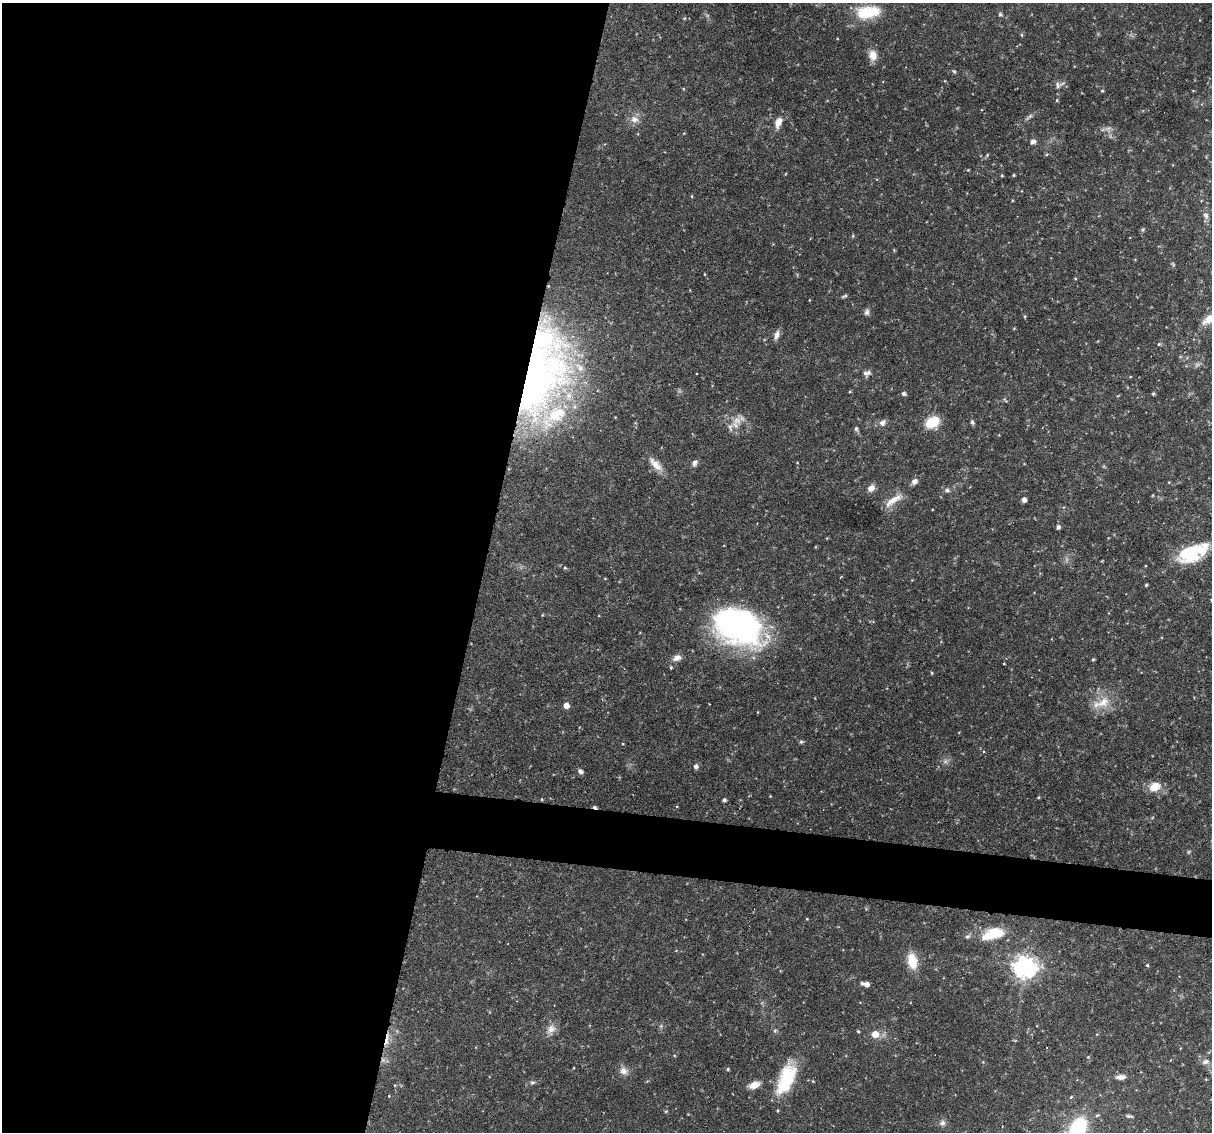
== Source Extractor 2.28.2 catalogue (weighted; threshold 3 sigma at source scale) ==
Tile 5 of 4 x 4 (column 1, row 2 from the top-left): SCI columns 1-1210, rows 2371-3500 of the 4839 x 4860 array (HDU 1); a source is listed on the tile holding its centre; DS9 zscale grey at full resolution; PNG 1214 x 1134 px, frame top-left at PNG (2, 3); no overlay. Shown black and unused: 43% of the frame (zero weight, under 3 of 6 exposures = <1% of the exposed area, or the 3 px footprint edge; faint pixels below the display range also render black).
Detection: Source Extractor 2.28.2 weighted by HDU 2 'WHT'; one run over the whole footprint, this tile lists its part. Background 0.0523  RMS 0.0048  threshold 0.0198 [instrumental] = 3 sigma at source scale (4.09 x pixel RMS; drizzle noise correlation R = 1.36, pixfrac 0.8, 0.05/0.05 arcsec/px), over >= 5 px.
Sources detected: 106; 1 too faint to see at this stretch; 1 inside a brighter object's white glare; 2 cosmic-ray / hot-pixel residue — not listed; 9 inside a brighter listed object's ellipse — not listed separately; the other 93 listed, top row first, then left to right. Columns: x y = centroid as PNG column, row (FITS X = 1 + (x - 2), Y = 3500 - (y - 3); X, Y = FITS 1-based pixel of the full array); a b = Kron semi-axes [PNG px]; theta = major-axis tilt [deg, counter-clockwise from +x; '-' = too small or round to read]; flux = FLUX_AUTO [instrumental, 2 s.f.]
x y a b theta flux
867 12 30 15 8 17
1000 14 6 5 - 0.7
1022 35 4 4 - 0.55
873 55 14 10 -84 3.9
954 71 5 4 - 0.57
1058 85 9 7 -82 1.5
1102 91 5 3 - 0.41
1057 100 5 3 - 0.45
1029 117 13 4 41 1.3
634 119 12 10 -18 3.2
778 122 14 8 68 3.8
684 133 4 3 - 0.31
1033 141 6 5 - 1.9
987 155 6 4 47 0.53
1002 175 4 3 - 0.49
1014 175 4 3 - 0.5
692 196 5 3 - 0.4
1206 216 9 7 -62 1.6
1143 229 6 4 45 0.61
853 236 5 4 - 0.48
1173 264 7 3 -54 0.6
705 274 4 2 - 0.3
844 296 8 3 25 0.67
867 312 9 6 77 1.3
1025 316 5 3 - 0.43
1209 319 17 9 37 5.4
776 335 13 6 71 2.2
1159 344 5 4 - 0.52
1197 365 10 4 30 1.1
865 373 11 5 -72 1.3
537 381 94 53 71 170
850 391 5 3 - 0.37
904 394 5 4 - 1.2
1153 394 4 4 - 0.63
737 420 13 12 - 4.6
932 422 11 7 32 17
972 422 7 4 -78 0.83
882 423 10 7 55 2
856 428 6 5 - 0.9
695 463 9 7 74 1.5
655 464 24 8 -46 4.6
914 481 9 7 42 1.8
871 488 10 8 40 2.5
947 490 7 6 - 1.2
893 500 28 8 34 5.3
1024 500 4 4 - 2.4
1058 527 4 4 - 1.4
1189 554 33 20 28 20
565 568 4 4 - 0.5
605 578 4 3 - 0.31
1146 585 3 3 - 0.57
542 615 4 3 - 0.36
738 626 48 33 -24 120
677 658 11 8 25 2.5
1093 659 4 3 - 0.6
671 667 4 3 - 0.56
932 673 5 3 - 0.39
1103 702 21 15 29 8.7
710 704 2 2 - 0.28
566 705 4 4 - 4.2
801 742 5 5 - 0.74
696 766 5 5 - 1.7
580 771 7 5 -36 1.3
1154 787 9 7 30 7.3
770 796 3 3 - 0.29
542 799 4 4 - 0.41
724 800 4 3 - 1.1
1188 852 6 4 90 0.51
807 919 4 3 - 0.32
993 934 28 13 16 14
912 961 17 10 -79 9.8
1147 965 4 3 - 0.55
1025 967 8 7 - 350
862 983 5 4 - 1
866 984 5 4 - 2.4
551 1029 14 11 46 3.4
775 1030 6 3 19 0.6
858 1031 4 3 - 0.47
875 1034 6 6 - 6.6
387 1040 21 3 84 3.1
1206 1062 11 6 20 1.5
728 1069 4 4 - 0.46
624 1071 12 10 -34 2.8
787 1076 28 18 66 21
1121 1077 13 6 5 2.4
532 1082 7 4 -4 0.85
395 1085 4 4 - 0.47
754 1085 11 7 22 4.7
389 1096 3 3 - 0.26
1071 1097 6 3 45 0.47
1129 1116 9 4 -11 0.9
942 1123 8 8 - 1.5
1077 1129 24 15 64 30
Overlapping masked pixels (flux is a lower limit): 2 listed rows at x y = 537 381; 387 1040
Isophote crosses this tile's border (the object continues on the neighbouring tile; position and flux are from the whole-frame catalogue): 2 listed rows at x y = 1209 319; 1077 1129